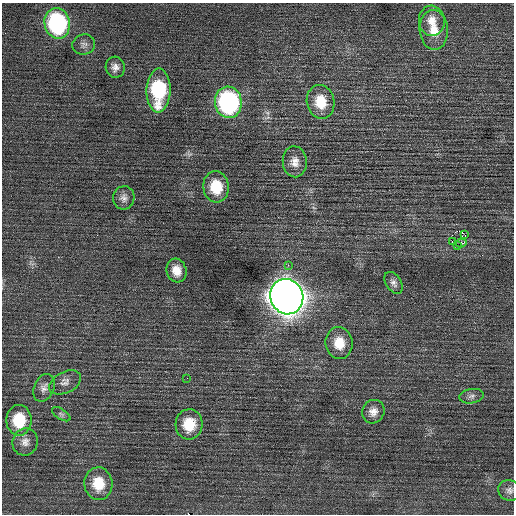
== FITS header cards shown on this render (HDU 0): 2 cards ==
NAXIS1  =                  512 / Axis length
NAXIS2  =                  512 / Axis length

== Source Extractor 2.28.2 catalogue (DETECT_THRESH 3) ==
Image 512 x 512 px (HDU 0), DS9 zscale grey, 1 PNG px = 1 image px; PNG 516 x 516 px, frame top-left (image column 1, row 512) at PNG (2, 3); each listed source drawn as its Kron ellipse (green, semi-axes under 4 px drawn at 4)
Background 0.164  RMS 0.7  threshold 2.1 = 3 sigma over >= 5 px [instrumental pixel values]
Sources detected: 32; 1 with non-positive FLUX_AUTO (blend fragments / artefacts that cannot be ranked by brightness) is neither listed nor drawn; the other 31 listed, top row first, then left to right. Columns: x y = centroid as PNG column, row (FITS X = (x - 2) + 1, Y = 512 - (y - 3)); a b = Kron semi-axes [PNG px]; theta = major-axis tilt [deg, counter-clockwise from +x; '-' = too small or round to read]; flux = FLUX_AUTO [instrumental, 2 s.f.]
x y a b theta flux
432 21 15 13 -86 580
57 23 15 12 -77 6700
434 30 20 14 -86 840
84 44 11 10 - 230
115 67 10 9 - 280
158 90 22 12 89 3800
228 102 16 13 -82 8800
321 102 17 13 -79 1100
295 162 15 12 -86 440
216 187 15 13 -83 1500
124 198 12 11 - 280
465 235 4 3 - 1100
452 241 3 2 - 38
461 243 5 4 - 78
458 245 2 2 - 300
288 265 2 2 - 240
176 271 12 10 -74 580
394 283 12 7 -56 210
287 297 18 16 -68 72000
339 343 16 13 -83 950
187 378 2 2 - 38
65 382 17 10 27 320
44 388 14 10 67 290
472 396 12 7 9 200
373 412 12 11 - 370
61 414 10 5 -33 110
19 420 15 12 -89 1700
189 424 15 13 87 1300
25 442 14 12 73 400
98 484 16 14 -84 1300
509 490 11 10 - 240
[1 non-positive-flux detection neither listed nor drawn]